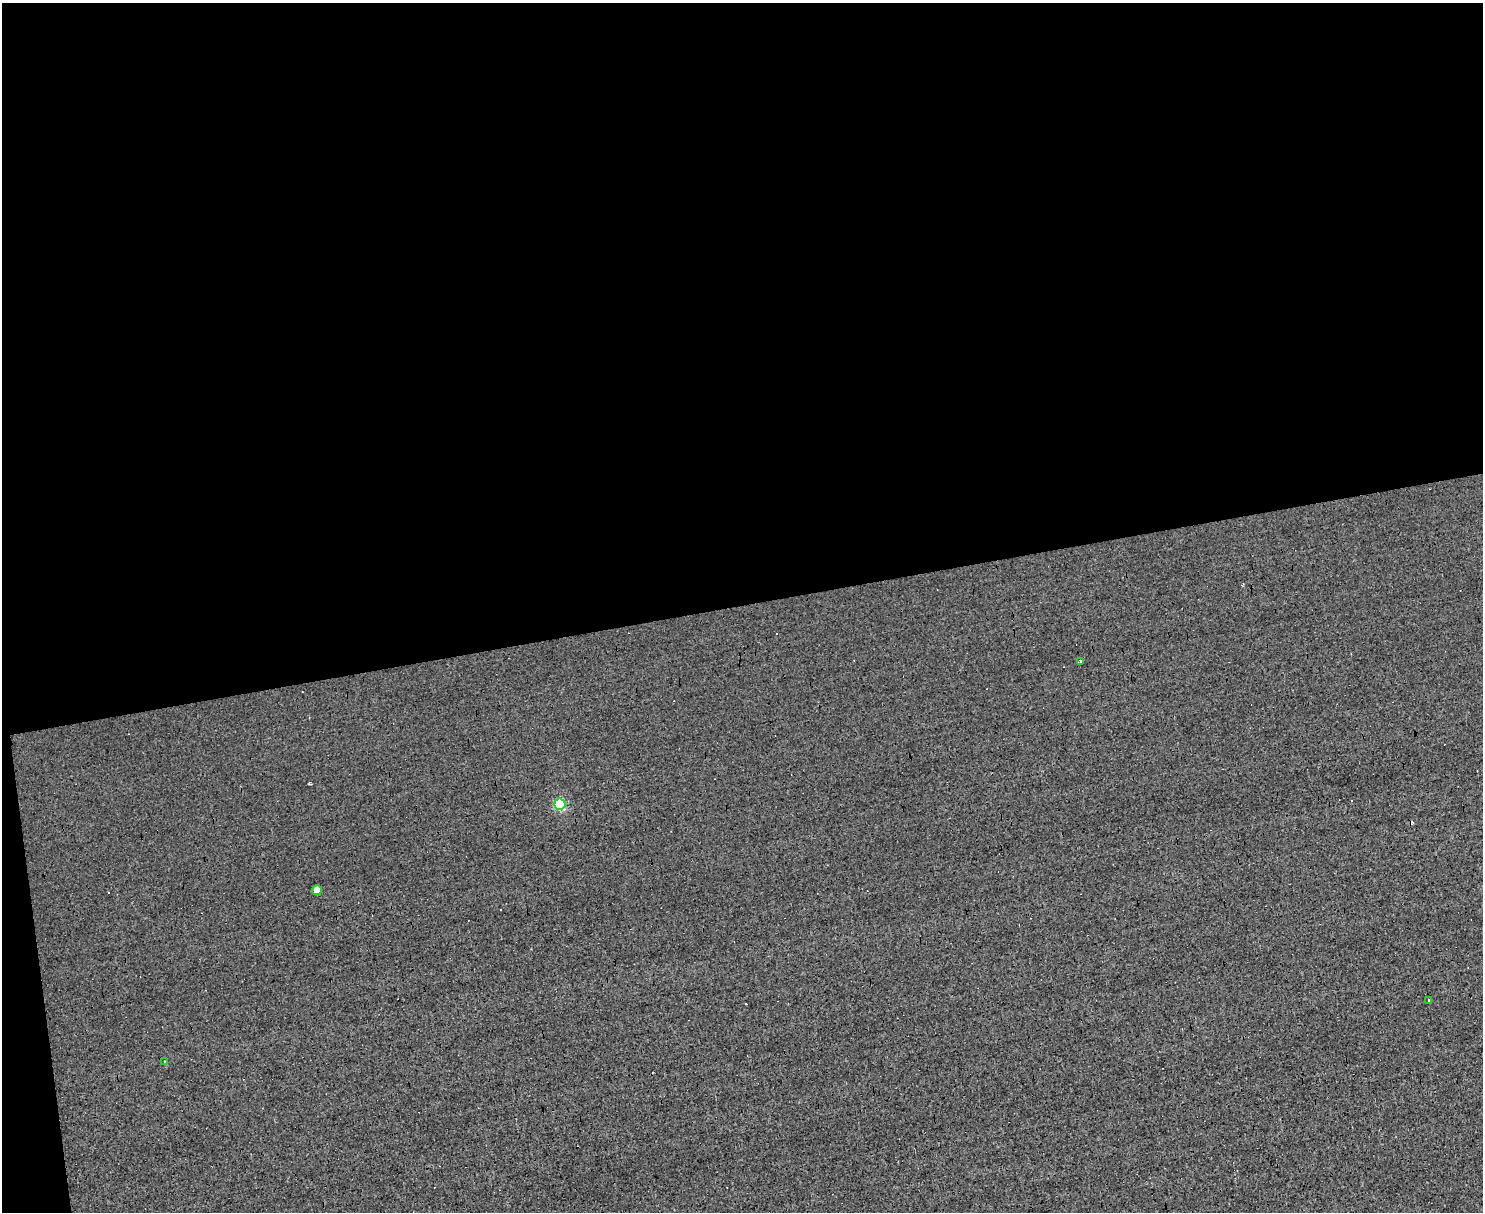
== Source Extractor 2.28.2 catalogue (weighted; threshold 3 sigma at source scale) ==
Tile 1 of 3 x 4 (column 1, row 1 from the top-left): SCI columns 132-1612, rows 3630-4839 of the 4820 x 4839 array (HDU 1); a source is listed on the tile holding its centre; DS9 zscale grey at full resolution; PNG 1485 x 1214 px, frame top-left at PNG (2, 3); each listed source drawn as its Kron ellipse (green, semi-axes under 4 px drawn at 4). Shown black and unused: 51% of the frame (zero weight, under 3 of 4 exposures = <1% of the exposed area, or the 3 px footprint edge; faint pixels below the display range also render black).
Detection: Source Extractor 2.28.2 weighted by HDU 2 'WHT'; one run over the whole footprint, this tile lists its part. Background 0.00107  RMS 0.037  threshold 0.167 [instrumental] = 3 sigma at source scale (4.5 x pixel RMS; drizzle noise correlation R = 1.50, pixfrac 1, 0.05/0.05 arcsec/px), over >= 5 px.
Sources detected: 10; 5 cosmic-ray / hot-pixel residue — neither listed nor drawn; the other 5 listed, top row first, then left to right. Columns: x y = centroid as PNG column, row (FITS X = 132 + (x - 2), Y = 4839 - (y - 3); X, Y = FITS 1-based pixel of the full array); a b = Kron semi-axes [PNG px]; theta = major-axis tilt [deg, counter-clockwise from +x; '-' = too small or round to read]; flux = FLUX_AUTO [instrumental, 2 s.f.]
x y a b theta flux
1080 661 3 3 - 20
560 804 5 5 - 390
317 890 5 4 - 46
1428 1001 3 3 - 29
164 1061 4 3 - 3.3